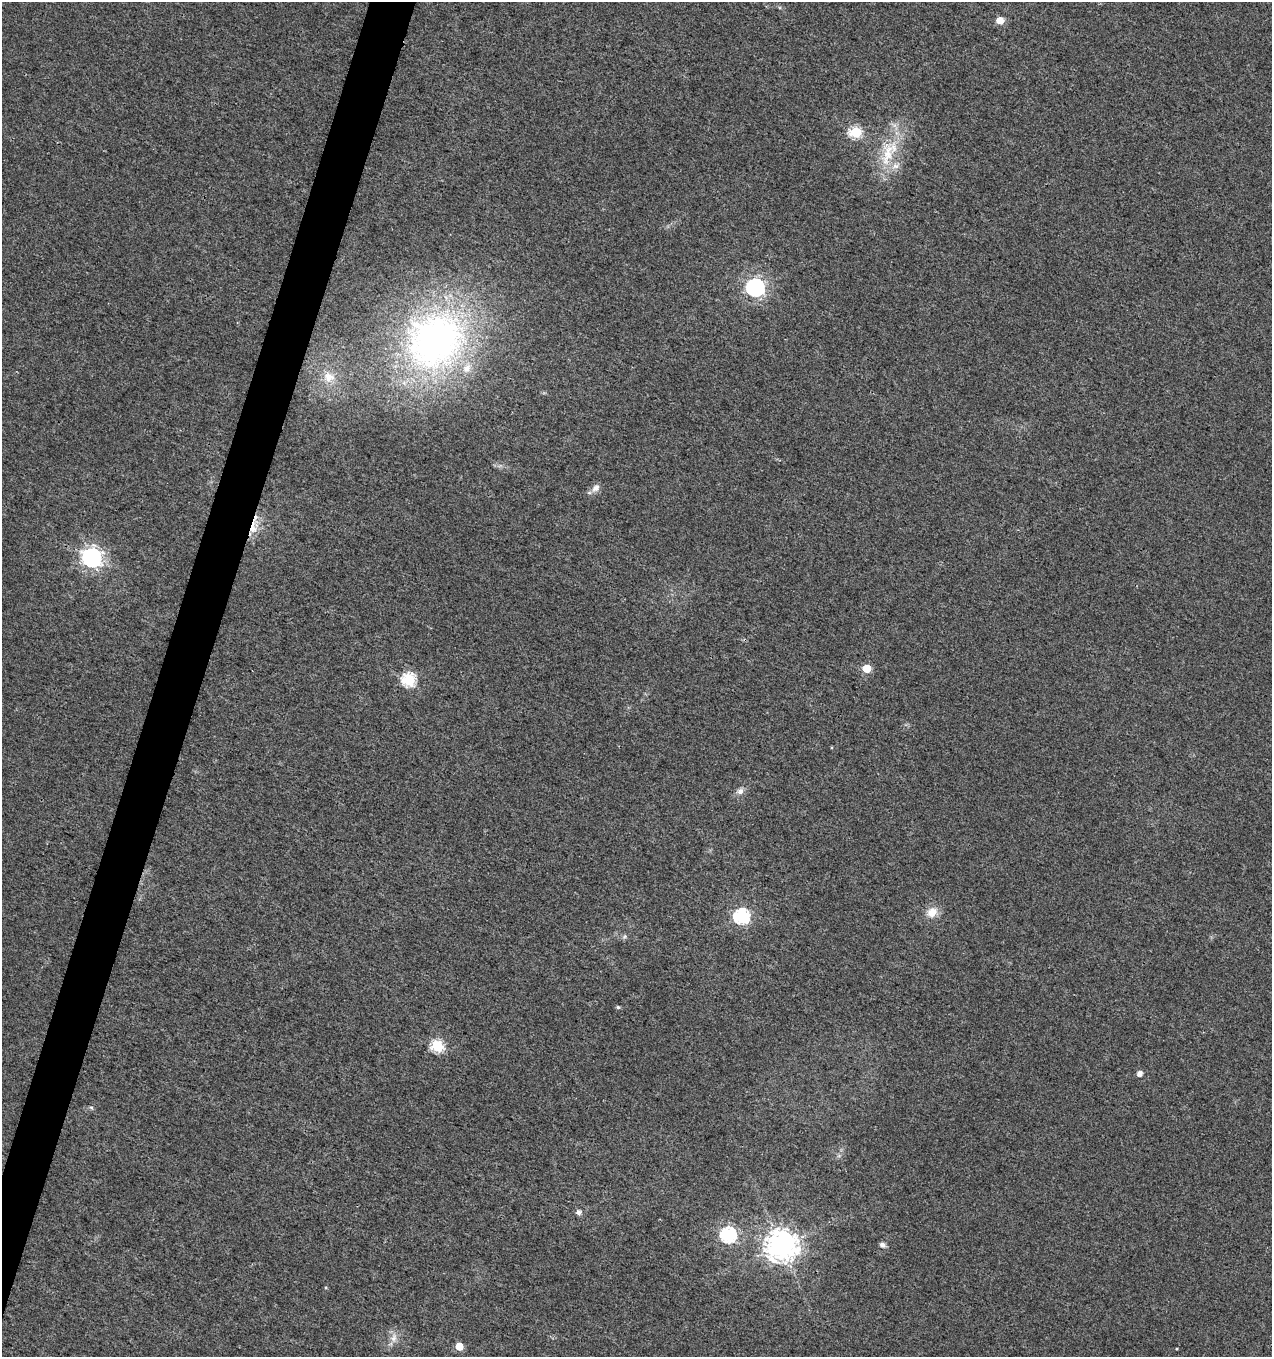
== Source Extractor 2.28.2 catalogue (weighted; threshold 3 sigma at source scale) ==
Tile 7 of 4 x 4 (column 3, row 2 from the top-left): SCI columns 2821-4090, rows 2709-4063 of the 5574 x 5425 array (HDU 1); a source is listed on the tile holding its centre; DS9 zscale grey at full resolution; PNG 1274 x 1359 px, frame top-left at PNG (2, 2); no overlay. Shown black and unused: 3% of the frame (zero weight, under 3 of 4 exposures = <1% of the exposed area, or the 3 px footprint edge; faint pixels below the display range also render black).
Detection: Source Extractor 2.28.2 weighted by HDU 2 'WHT'; one run over the whole footprint, this tile lists its part. Background 0.00757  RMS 0.0031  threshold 0.0141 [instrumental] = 3 sigma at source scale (4.5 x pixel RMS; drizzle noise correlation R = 1.50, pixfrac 1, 0.0396/0.0396 arcsec/px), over >= 5 px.
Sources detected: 27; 2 inside a brighter listed object's ellipse — not listed separately; the other 25 listed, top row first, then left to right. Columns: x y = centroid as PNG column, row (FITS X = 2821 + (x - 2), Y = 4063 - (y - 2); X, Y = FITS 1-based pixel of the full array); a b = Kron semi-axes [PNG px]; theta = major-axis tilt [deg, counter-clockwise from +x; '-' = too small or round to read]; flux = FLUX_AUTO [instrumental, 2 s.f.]
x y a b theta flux
1000 20 6 5 - 5
856 132 6 5 - 27
889 152 45 19 65 15
755 287 7 7 - 120
435 340 78 67 40 110
329 377 17 15 -19 5.2
596 488 14 8 48 1.9
253 527 23 11 74 6.1
91 557 7 7 - 170
867 668 5 5 - 9.7
409 680 6 6 - 42
740 791 10 8 47 1.5
932 912 12 10 40 4.2
742 916 7 7 - 67
624 936 7 4 45 0.59
618 1007 5 4 - 0.51
437 1046 6 6 - 34
1140 1074 5 5 - 1.8
91 1107 6 4 -20 0.43
579 1212 5 5 - 1.4
728 1235 7 7 - 65
781 1245 9 9 - 510
882 1245 8 6 -20 1.1
393 1338 13 9 85 2.4
459 1346 5 5 - 6.9
Overlapping masked pixels (flux is a lower limit): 1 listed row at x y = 253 527